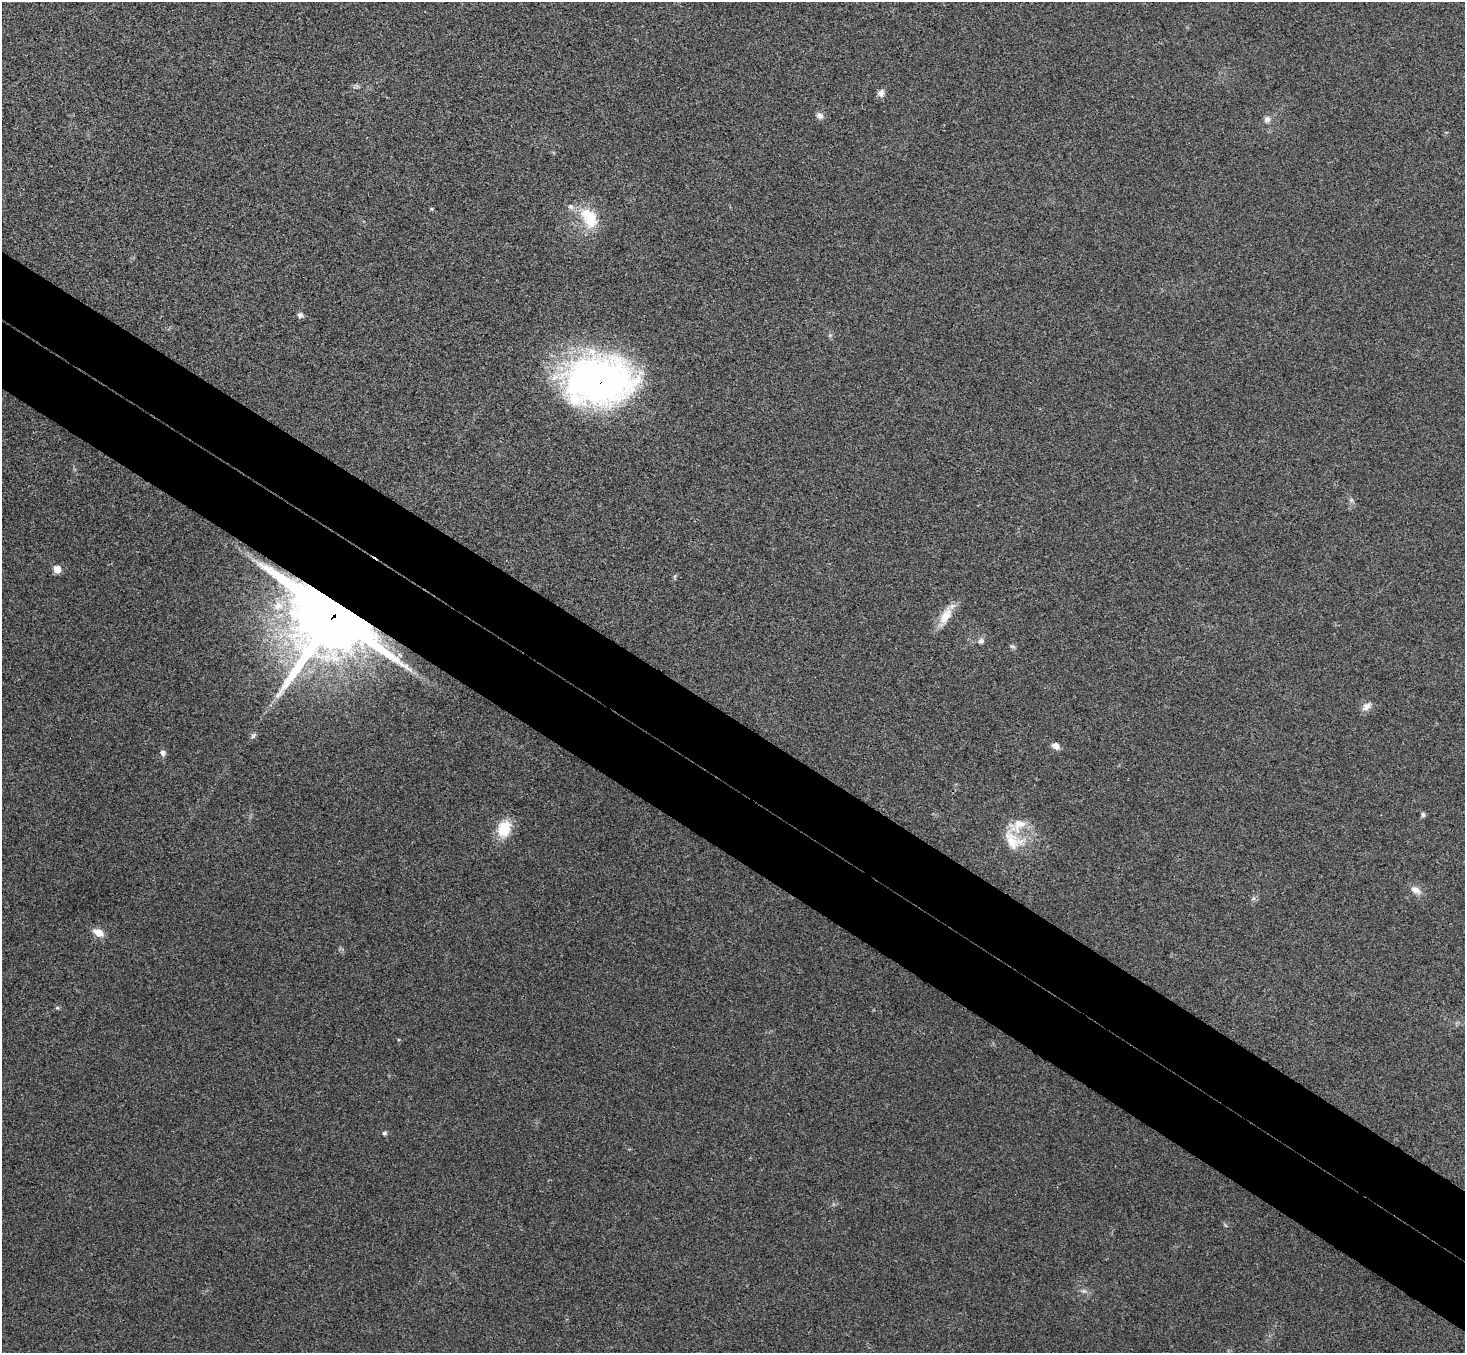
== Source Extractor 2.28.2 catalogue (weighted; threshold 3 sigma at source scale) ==
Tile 6 of 4 x 4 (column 2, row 2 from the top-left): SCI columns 1500-2962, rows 2904-4254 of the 5927 x 5945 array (HDU 1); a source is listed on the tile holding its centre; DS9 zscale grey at full resolution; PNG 1467 x 1355 px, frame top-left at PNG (2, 2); no overlay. Shown black and unused: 10% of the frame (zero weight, under 3 of 4 exposures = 6% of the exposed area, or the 3 px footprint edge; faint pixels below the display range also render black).
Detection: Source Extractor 2.28.2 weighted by HDU 2 'WHT'; one run over the whole footprint, this tile lists its part. Background 0.0304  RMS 0.0054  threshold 0.0243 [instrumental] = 3 sigma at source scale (4.5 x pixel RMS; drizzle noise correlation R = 1.50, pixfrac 1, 0.05/0.05 arcsec/px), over >= 5 px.
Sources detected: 31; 2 inside a brighter listed object's ellipse — not listed separately; the other 29 listed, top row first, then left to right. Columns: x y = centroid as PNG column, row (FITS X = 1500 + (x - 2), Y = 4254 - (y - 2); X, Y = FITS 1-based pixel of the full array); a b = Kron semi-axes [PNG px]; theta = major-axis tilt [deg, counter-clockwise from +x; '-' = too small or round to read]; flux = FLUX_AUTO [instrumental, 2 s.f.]
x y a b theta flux
356 86 11 5 21 1.3
881 93 10 8 66 2.5
820 116 10 7 -44 2.4
1267 119 9 8 - 2.4
432 209 4 4 - 0.63
589 218 30 19 -59 19
300 315 7 6 - 1.7
598 380 69 47 2 240
1351 500 6 6 - 1.2
57 569 6 5 - 8.6
675 576 7 4 71 0.83
278 606 17 14 50 11
333 616 27 21 -32 6300
945 616 29 12 63 9.9
981 641 9 7 19 2.1
1012 646 9 5 -22 1
1367 706 14 8 36 3.5
253 736 10 6 52 1.4
1056 746 9 7 -33 3.2
163 753 8 6 -67 2
1423 815 6 5 - 1.2
504 829 17 13 69 17
1013 840 35 24 -47 18
1416 890 14 8 -29 4.2
1253 898 7 4 44 1.2
98 932 12 8 -27 6.2
57 1008 6 4 -28 0.79
384 1133 5 5 - 1.3
1084 1291 10 5 -2 1.7
Overlapping masked pixels (flux is a lower limit): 2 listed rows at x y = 598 380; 333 616